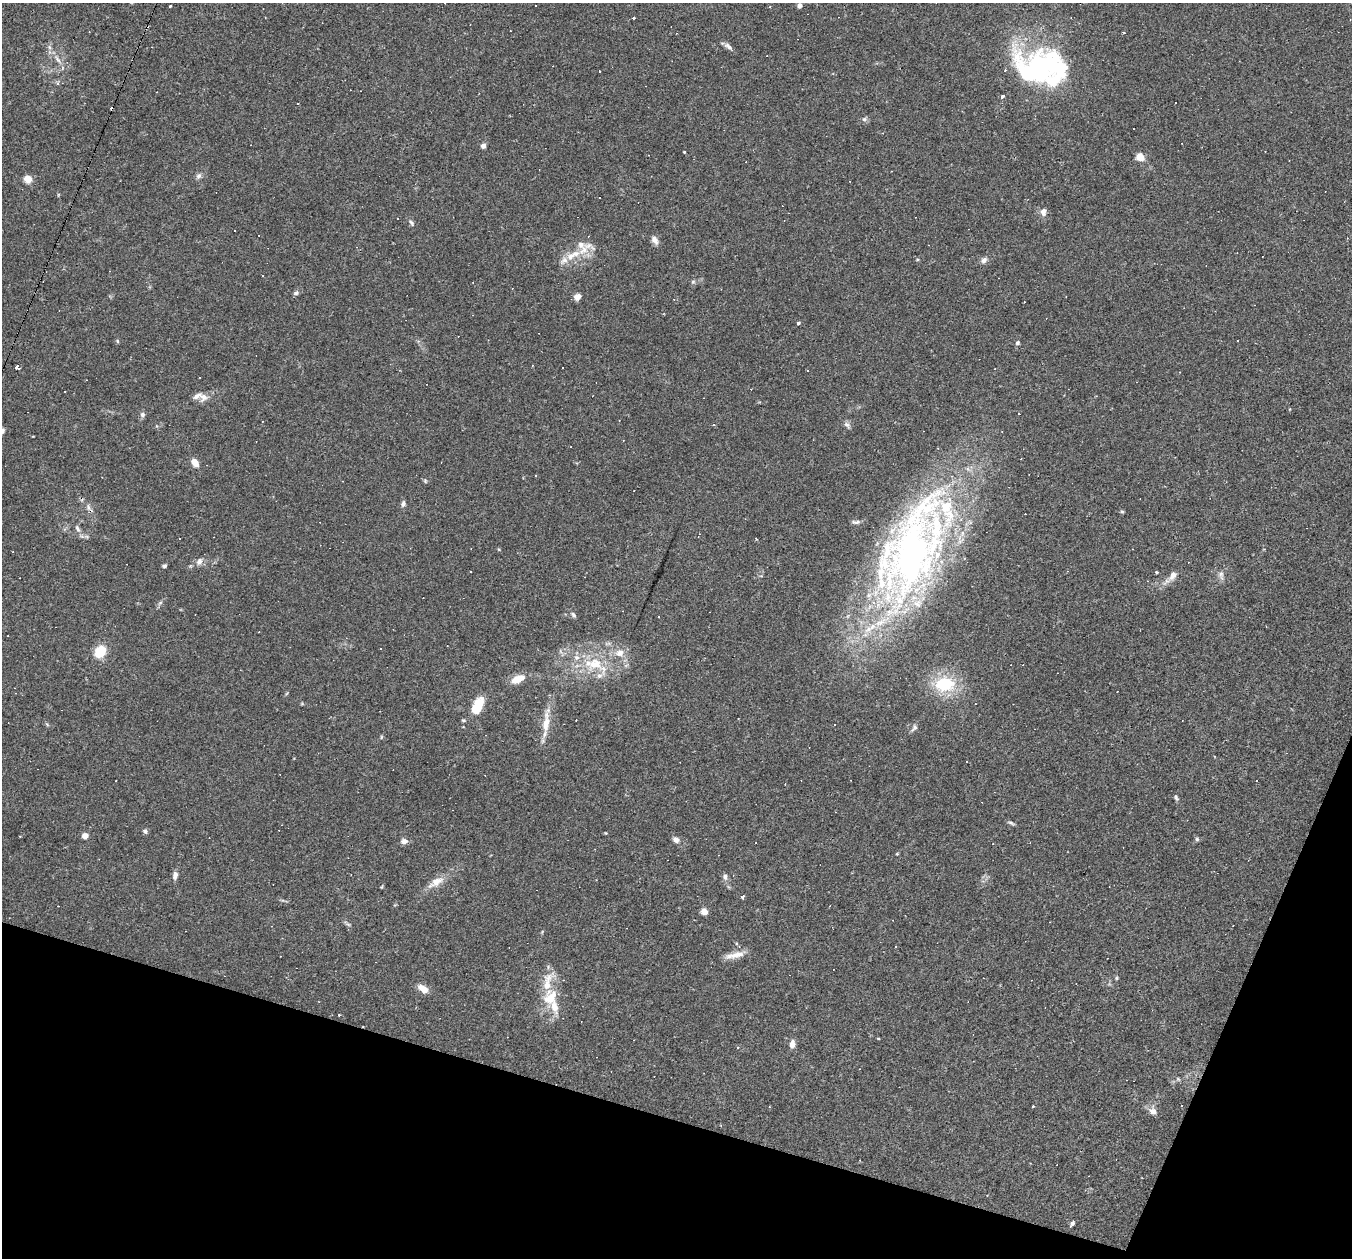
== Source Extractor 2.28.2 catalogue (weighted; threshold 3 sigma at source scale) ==
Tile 15 of 4 x 4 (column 3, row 4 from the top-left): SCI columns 2701-4050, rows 261-1516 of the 5400 x 5416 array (HDU 1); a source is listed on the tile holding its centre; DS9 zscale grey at full resolution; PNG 1354 x 1260 px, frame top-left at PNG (2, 3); no overlay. Shown black and unused: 15% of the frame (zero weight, under 2 of 3 exposures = <1% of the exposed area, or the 3 px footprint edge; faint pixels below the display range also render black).
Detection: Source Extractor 2.28.2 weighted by HDU 2 'WHT'; one run over the whole footprint, this tile lists its part. Background 0.0262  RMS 0.0043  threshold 0.0193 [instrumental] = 3 sigma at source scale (4.5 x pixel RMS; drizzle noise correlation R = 1.50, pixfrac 1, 0.05/0.05 arcsec/px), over >= 5 px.
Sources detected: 163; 3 inside a brighter object's white glare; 59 cosmic-ray / hot-pixel residue — not listed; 11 inside a brighter listed object's ellipse — not listed separately; the other 90 listed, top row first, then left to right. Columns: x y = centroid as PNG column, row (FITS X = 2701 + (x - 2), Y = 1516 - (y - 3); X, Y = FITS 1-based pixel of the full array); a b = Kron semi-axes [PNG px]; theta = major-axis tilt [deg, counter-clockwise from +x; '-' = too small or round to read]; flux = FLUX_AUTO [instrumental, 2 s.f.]
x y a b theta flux
170 6 3 3 - 1.1
799 6 6 5 - 1.1
770 7 3 3 - 0.61
633 17 3 3 - 1
728 46 12 6 -44 1.5
49 47 7 4 -71 0.94
57 59 14 5 -56 2.1
1058 67 122 28 -19 45
600 71 3 2 - 0.64
58 83 5 5 - 0.79
1002 96 3 3 - 2.9
864 119 7 5 20 0.94
483 146 4 4 - 3
684 152 3 2 - 0.36
1140 157 8 7 - 4.4
199 176 9 6 45 1.3
28 179 7 6 - 4.9
599 198 2 2 - 0.26
1043 212 10 8 84 2.2
397 218 2 2 - 0.35
411 223 10 5 -49 1
654 240 11 7 -58 2
583 250 24 12 31 7.4
984 260 10 7 46 1.5
693 282 6 5 - 0.69
296 293 8 5 27 0.96
577 297 7 6 - 2.7
798 323 4 3 - 0.8
117 341 5 5 - 0.51
1237 341 3 2 - 0.49
1017 343 5 5 - 0.87
17 367 4 4 - 5.5
204 397 12 9 66 2.6
142 414 7 7 - 1.2
847 425 10 6 -40 1.3
623 440 3 2 - 0.22
195 463 9 6 -54 3.9
535 476 3 2 - 0.36
425 481 6 5 - 0.61
403 504 7 5 77 1.3
88 507 8 6 -85 1.3
1122 512 5 4 - 0.54
856 522 11 5 -2 1.1
77 528 13 6 -63 1.7
915 548 153 59 69 220
199 561 10 7 62 1.9
164 566 5 4 - 0.72
190 566 6 4 18 0.53
1157 572 4 3 - 0.46
1221 575 13 6 -82 1.8
1173 576 13 8 51 3.1
1147 581 3 2 - 0.27
160 603 6 4 19 0.66
573 615 9 4 -44 0.94
100 651 10 8 48 13
620 653 13 10 12 3.9
595 664 36 19 -29 18
518 679 17 8 23 5.7
945 684 24 17 6 20
477 706 19 10 66 11
546 723 34 9 84 7.1
834 724 3 2 - 0.28
914 728 10 6 55 1.3
381 737 6 4 88 0.45
1176 797 8 5 -64 0.75
1011 823 10 4 -23 0.83
145 831 6 5 - 0.96
606 833 4 3 - 0.31
85 836 4 4 - 5.9
1197 839 6 5 - 0.74
676 840 10 7 -43 1.7
404 841 9 7 2 1.8
175 875 11 6 80 1.6
725 877 9 6 -83 1.4
436 882 27 10 31 5.3
743 897 4 3 - 0.96
704 912 4 4 - 7.8
734 955 28 7 12 4.4
1116 978 6 4 90 0.46
423 989 12 7 -35 4.3
550 998 23 19 62 12
878 1038 4 3 - 0.3
792 1044 10 7 82 2.1
737 1048 4 3 - 0.75
1178 1079 6 4 -45 0.55
1033 1106 3 3 - 0.36
1182 1106 3 2 - 0.46
769 1107 3 2 - 0.32
1153 1111 11 9 -40 2.4
1072 1224 7 4 60 1.1